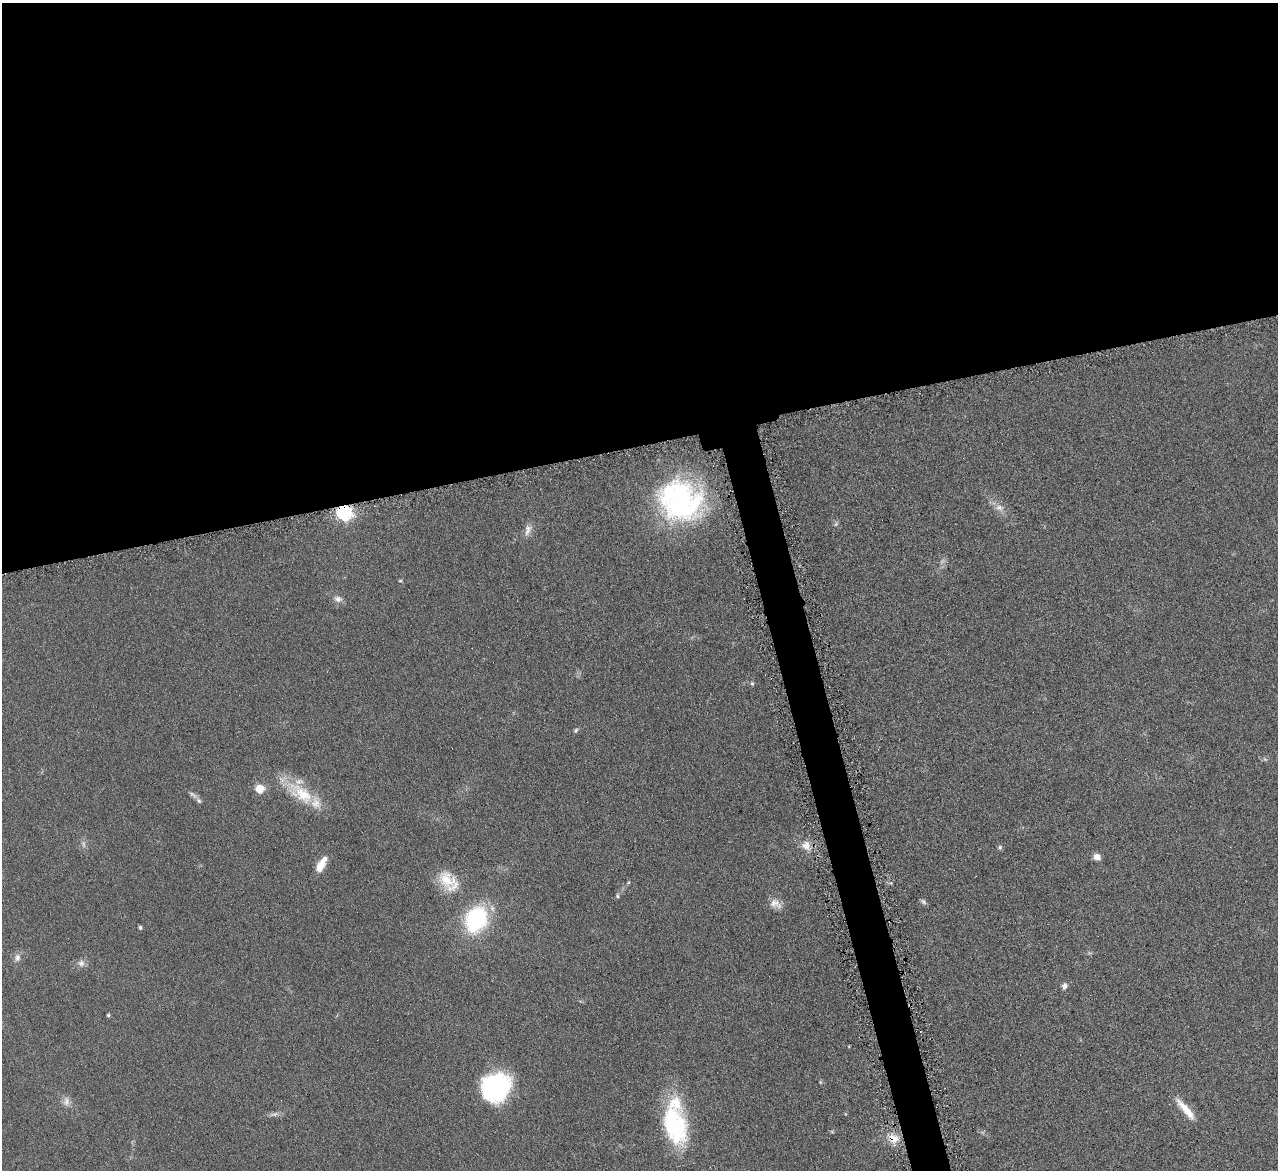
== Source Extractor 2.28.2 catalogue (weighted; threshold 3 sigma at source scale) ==
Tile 2 of 4 x 4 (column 2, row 1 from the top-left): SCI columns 1282-2557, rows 3775-4942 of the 5114 x 5096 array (HDU 1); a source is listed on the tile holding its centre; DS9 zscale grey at full resolution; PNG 1280 x 1172 px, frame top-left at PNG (2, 3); no overlay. Shown black and unused: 40% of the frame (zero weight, under 4 of 8 exposures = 1% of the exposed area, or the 3 px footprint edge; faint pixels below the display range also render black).
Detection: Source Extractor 2.28.2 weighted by HDU 2 'WHT'; one run over the whole footprint, this tile lists its part. Background 0.0891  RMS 0.0087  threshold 0.0355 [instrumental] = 3 sigma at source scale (4.09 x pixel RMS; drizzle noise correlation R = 1.36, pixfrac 0.8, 0.05/0.05 arcsec/px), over >= 5 px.
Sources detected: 37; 3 too faint to see at this stretch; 1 inside a brighter object's white glare — not listed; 1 inside a brighter listed object's ellipse — not listed separately; the other 32 listed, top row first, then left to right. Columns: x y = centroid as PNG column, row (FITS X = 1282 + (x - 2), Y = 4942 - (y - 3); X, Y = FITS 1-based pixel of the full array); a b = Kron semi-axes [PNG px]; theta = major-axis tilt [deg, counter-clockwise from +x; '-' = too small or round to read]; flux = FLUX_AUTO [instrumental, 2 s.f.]
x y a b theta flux
680 501 51 44 -29 150
999 508 12 8 -12 5.1
344 512 6 6 - 220
528 530 18 8 72 5.3
400 581 5 3 - 0.88
338 599 11 8 -16 4.1
752 684 5 5 - 1.1
576 730 8 5 70 1.4
259 789 5 5 - 31
301 793 45 19 -37 34
199 801 8 5 -41 1.8
806 845 14 12 -68 8.2
1000 847 7 5 -90 1.6
1097 857 7 6 - 6.2
321 865 19 7 60 12
447 880 25 20 -36 21
617 896 5 5 - 1.2
923 902 9 5 -45 1.9
775 904 17 11 -25 6.7
476 919 21 17 64 97
140 927 5 4 - 1.3
17 958 11 7 83 3.7
81 963 10 9 - 3.8
1064 986 8 7 - 3
108 1015 4 4 - 1.1
849 1046 4 2 - 0.6
496 1087 31 27 35 91
66 1101 14 8 -86 4.5
1186 1109 33 8 -50 13
274 1114 13 5 16 3
672 1122 40 28 -57 72
893 1138 15 11 -32 11
Overlapping masked pixels (flux is a lower limit): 2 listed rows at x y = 344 512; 893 1138